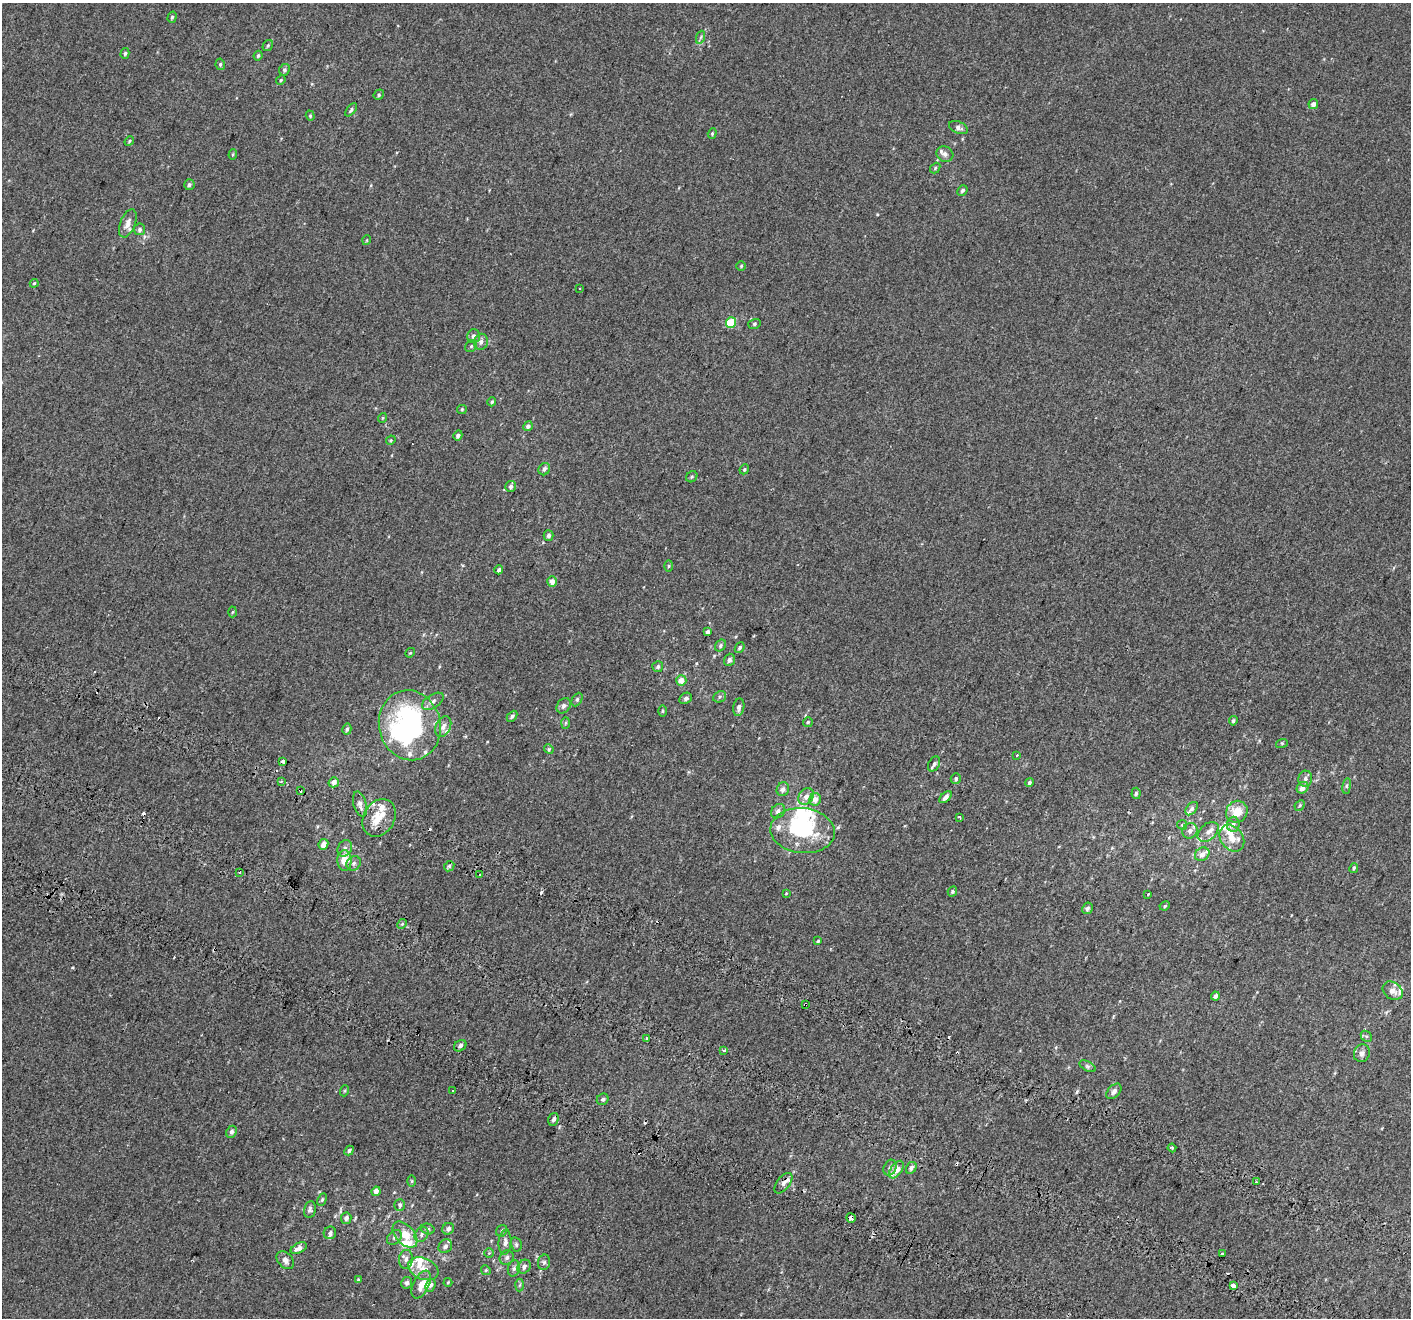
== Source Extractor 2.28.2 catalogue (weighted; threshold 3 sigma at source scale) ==
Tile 6 of 4 x 4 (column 2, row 2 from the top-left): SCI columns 1488-2896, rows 3014-4329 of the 5785 x 5965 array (HDU 1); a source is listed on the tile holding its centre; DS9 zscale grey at full resolution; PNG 1413 x 1320 px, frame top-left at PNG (2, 3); each listed source drawn as its Kron ellipse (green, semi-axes under 4 px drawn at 4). Shown black and unused: <1% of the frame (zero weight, under 2 of 3 exposures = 6% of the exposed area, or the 3 px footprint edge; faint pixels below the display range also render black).
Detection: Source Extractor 2.28.2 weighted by HDU 2 'WHT'; one run over the whole footprint, this tile lists its part. Background 0.00147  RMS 0.0064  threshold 0.0287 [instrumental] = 3 sigma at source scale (4.5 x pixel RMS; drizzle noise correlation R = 1.50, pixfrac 1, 0.0396/0.0396 arcsec/px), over >= 5 px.
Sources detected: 217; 4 inside a brighter object's white glare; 15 cosmic-ray / hot-pixel residue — neither listed nor drawn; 27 inside a brighter listed object's ellipse — not listed separately; the other 171 listed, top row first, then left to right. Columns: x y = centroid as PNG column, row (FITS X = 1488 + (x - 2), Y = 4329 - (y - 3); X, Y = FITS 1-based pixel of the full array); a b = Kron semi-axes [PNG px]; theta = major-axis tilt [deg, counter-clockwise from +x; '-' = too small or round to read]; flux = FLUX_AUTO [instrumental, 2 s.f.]
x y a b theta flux
172 17 6 4 73 0.89
701 37 6 4 71 0.94
268 45 6 4 55 0.88
125 53 5 4 - 1
258 56 5 3 - 0.8
220 64 6 4 -80 1
284 70 6 5 - 1.2
281 80 5 4 - 0.75
379 95 5 4 - 0.95
1313 104 5 4 - 3
351 110 8 4 51 1.2
310 116 5 4 - 0.67
958 128 10 6 -23 1.9
712 133 5 4 - 0.75
129 141 5 4 - 0.7
945 154 9 7 -27 2.2
233 155 5 4 - 0.87
935 168 6 4 50 0.86
189 185 5 5 - 1.3
962 190 5 5 - 1.4
128 223 15 7 68 4.3
140 229 6 5 - 1.4
367 240 5 3 - 0.47
741 266 5 4 - 0.71
34 283 4 3 - 0.63
579 289 3 3 - 0.94
731 323 5 5 - 25
754 324 6 5 - 1
474 336 7 6 - 2.2
481 342 8 7 - 2.4
471 346 6 5 - 1
492 402 4 4 - 0.88
462 409 5 4 - 0.66
382 418 5 3 - 0.53
528 426 5 4 - 2.2
458 435 5 4 - 1.6
391 440 5 4 - 0.68
544 469 6 5 - 2
744 469 5 4 - 0.84
692 477 6 5 - 0.94
511 486 5 5 - 1.8
548 535 5 5 - 1.7
669 566 5 4 - 0.71
499 570 4 4 - 1.4
552 581 5 4 - 3.4
233 612 5 3 - 0.64
708 632 4 4 - 2.4
720 645 6 5 - 1.1
740 647 5 4 - 1.2
410 653 5 4 - 0.57
729 660 6 5 - 2
658 667 5 5 - 1.2
681 680 5 5 - 5
720 697 7 5 23 1.3
686 698 7 5 35 1.4
577 699 7 5 63 1.2
433 701 12 6 33 2.5
564 706 8 6 49 1.9
739 707 9 5 82 2.3
663 711 6 4 89 0.69
512 716 6 4 47 1.3
1233 721 5 4 - 1
808 722 5 5 - 0.92
566 723 6 4 88 0.83
410 725 35 30 -75 95
443 727 11 7 64 3
347 729 5 4 - 1.2
1282 743 6 4 18 0.63
549 749 5 4 - 0.76
1017 755 3 3 - 0.6
282 761 4 3 - 12
934 764 8 5 60 1.7
956 779 5 5 - 1.2
1305 779 8 7 - 1.8
281 781 3 3 - 1.2
334 782 5 5 - 3.7
1029 783 5 3 - 1.2
1347 786 8 4 82 0.98
1303 788 6 5 - 3.7
783 789 7 6 - 2.5
300 790 4 3 - 2.8
1136 793 6 4 85 1.1
806 796 9 7 56 3.3
946 797 7 4 43 2.9
815 799 6 5 - 3.8
360 804 13 6 -75 2.9
1300 805 6 4 47 0.91
1192 809 8 5 49 1.8
778 811 8 6 48 2.1
1237 812 11 10 - 9.2
959 817 4 3 - 0.83
379 818 20 15 60 12
1233 824 7 6 - 1.7
1182 825 5 4 - 0.91
803 831 32 22 -6 51
1190 831 8 7 - 2.7
1208 832 12 8 42 3.4
1232 838 14 11 -54 6.9
323 844 5 4 - 4.4
345 848 8 6 60 2.2
1202 854 8 6 35 3.5
344 860 10 7 -89 8.3
354 863 8 6 45 1.6
449 866 5 4 - 1
1354 868 5 4 - 0.84
240 872 3 2 - 0.57
479 874 3 3 - 1.1
952 892 5 4 - 1.1
786 893 4 3 - 0.51
1148 894 3 2 - 0.4
1165 906 5 4 - 0.78
1087 908 6 5 - 1.5
402 924 5 4 - 0.77
818 941 4 4 - 0.74
1393 991 11 8 -38 4.1
1215 996 4 3 - 1.5
806 1004 3 3 - 1.8
1366 1036 6 4 -42 1
646 1038 3 3 - 3.7
460 1046 7 5 35 2
724 1050 3 3 - 2.9
1362 1053 9 7 66 2.5
1087 1066 9 5 -27 1.4
344 1091 6 3 70 0.64
453 1091 3 3 - 1.7
1114 1091 9 6 47 2.1
603 1099 6 5 - 1.2
553 1119 6 5 - 1.9
231 1132 6 5 - 1.8
1172 1148 4 3 - 0.73
349 1150 5 4 - 1.2
890 1168 8 6 65 2.1
911 1168 6 5 - 1.6
896 1170 10 5 56 8
412 1181 6 4 89 0.7
1256 1182 3 2 - 0.71
783 1183 12 6 51 2.7
376 1191 5 4 - 3.3
322 1200 6 4 63 0.91
400 1205 6 5 - 1.6
310 1209 8 6 80 1.5
346 1218 6 5 - 2
851 1218 5 4 - 9.2
428 1229 7 5 -15 1.1
448 1229 6 5 - 2
502 1231 6 5 - 1.1
330 1233 6 6 - 1.4
421 1234 8 6 58 1.9
405 1235 15 9 -48 10
394 1237 8 6 45 1.7
505 1242 12 6 86 2.8
516 1244 7 5 -75 1.2
445 1246 7 6 - 2.1
299 1248 9 5 27 3.3
489 1253 5 4 - 0.65
1222 1254 3 3 - 3.5
507 1258 7 6 - 2.1
406 1259 9 7 83 2.7
285 1260 10 7 -47 3
544 1262 8 6 76 1.5
524 1267 7 6 - 2.2
514 1268 8 6 73 1.7
423 1269 16 10 -22 6.7
486 1270 5 4 - 0.77
358 1280 4 3 - 0.85
448 1282 4 4 - 0.59
407 1283 6 5 - 1.7
421 1284 15 7 63 6.3
431 1285 6 5 - 1.8
520 1285 6 4 86 0.95
1233 1286 4 4 - 4.6
Overlapping masked pixels (flux is a lower limit): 4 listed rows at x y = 300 790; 806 1004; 783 1183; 851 1218